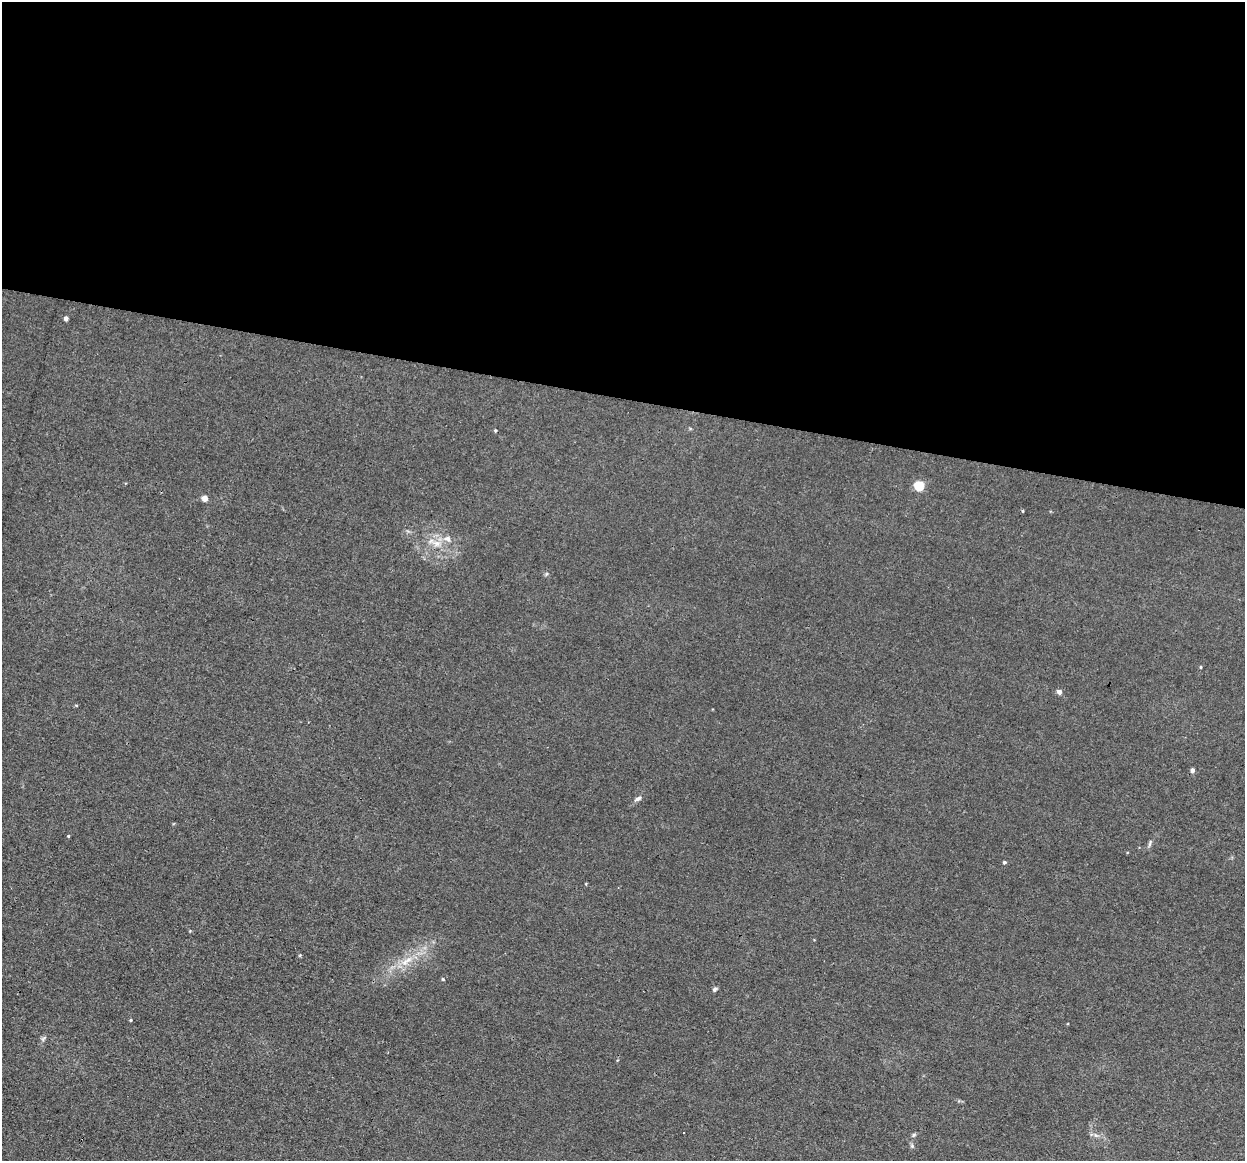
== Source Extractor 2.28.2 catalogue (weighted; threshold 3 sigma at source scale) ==
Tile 3 of 4 x 4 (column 3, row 1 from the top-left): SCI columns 2489-3731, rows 3720-4878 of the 4975 x 5000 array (HDU 1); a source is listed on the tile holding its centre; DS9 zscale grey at full resolution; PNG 1247 x 1163 px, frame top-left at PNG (2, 2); no overlay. Shown black and unused: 34% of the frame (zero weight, under 3 of 4 exposures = <1% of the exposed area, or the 3 px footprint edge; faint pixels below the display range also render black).
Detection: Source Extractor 2.28.2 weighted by HDU 2 'WHT'; one run over the whole footprint, this tile lists its part. Background 0.046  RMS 0.0054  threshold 0.0245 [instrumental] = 3 sigma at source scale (4.5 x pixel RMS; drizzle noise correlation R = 1.50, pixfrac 1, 0.05/0.05 arcsec/px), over >= 5 px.
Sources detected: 23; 1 cosmic-ray / hot-pixel residue — not listed; the other 22 listed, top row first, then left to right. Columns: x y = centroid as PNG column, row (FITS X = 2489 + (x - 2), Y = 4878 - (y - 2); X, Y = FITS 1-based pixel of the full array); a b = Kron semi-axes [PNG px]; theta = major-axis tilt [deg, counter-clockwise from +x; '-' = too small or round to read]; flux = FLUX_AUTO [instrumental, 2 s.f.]
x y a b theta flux
66 318 4 4 - 2.1
495 430 4 4 - 0.52
919 486 5 5 - 34
205 498 4 4 - 6.2
1023 511 4 3 - 0.49
447 538 10 8 -11 3
437 543 13 9 -12 5.3
1201 667 4 3 - 0.44
1059 692 5 4 - 2.7
76 705 5 3 - 0.42
1192 770 4 4 - 2.2
638 799 10 5 27 1.5
68 836 4 3 - 0.48
1150 843 10 4 75 1.1
1004 862 4 4 - 0.91
586 884 4 3 - 0.41
404 962 10 6 36 3.3
443 979 4 4 - 0.56
714 989 6 5 - 1.1
130 1020 4 3 - 0.53
43 1039 10 4 57 1.1
914 1135 6 5 - 0.84